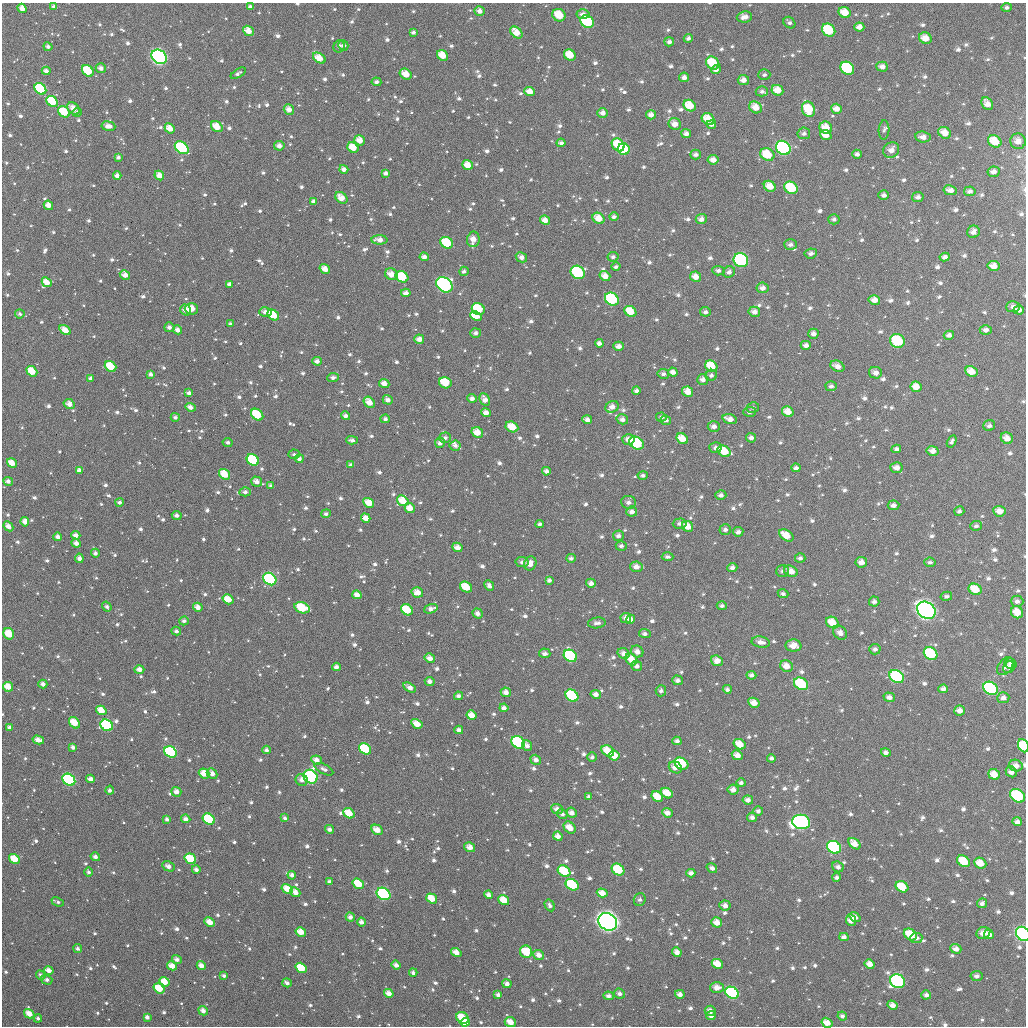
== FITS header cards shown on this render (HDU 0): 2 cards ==
NAXIS1  =                 1024
NAXIS2  =                 1024

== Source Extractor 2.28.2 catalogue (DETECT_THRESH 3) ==
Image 1024 x 1024 px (HDU 0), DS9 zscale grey, 1 PNG px = 1 image px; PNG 1028 x 1028 px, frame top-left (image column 1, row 1024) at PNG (2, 3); each listed source drawn as its Kron ellipse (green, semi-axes under 4 px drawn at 4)
Background 1090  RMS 40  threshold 119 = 3 sigma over >= 5 px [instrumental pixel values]
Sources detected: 1190; of the 1190, the 500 brightest by FLUX_AUTO listed and drawn (690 fainter detections omitted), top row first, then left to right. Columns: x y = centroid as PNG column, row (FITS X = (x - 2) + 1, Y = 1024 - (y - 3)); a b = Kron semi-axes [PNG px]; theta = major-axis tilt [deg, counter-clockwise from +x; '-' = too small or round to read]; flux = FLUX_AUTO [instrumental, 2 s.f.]
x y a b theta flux
54 7 4 3 - 1.0e+04
250 7 4 3 - 9.8e+03
1007 7 5 4 - 8.8e+03
22 8 5 4 - 2.4e+04
480 11 5 5 - 1.5e+04
845 12 6 5 - 4.5e+04
583 14 6 5 - 1.7e+04
559 15 7 6 - 6.4e+04
744 17 8 5 6 2.1e+04
587 22 7 6 - 2.9e+05
789 23 6 5 - 8.7e+03
859 27 5 4 - 1.9e+04
829 30 7 6 - 1.2e+05
248 31 6 4 -40 3.0e+04
413 32 4 4 - 8.6e+03
516 32 7 5 -43 3.6e+04
688 38 4 4 - 9.4e+03
925 38 6 5 - 3.3e+04
669 42 5 4 - 1.0e+04
343 45 5 5 - 9.1e+03
48 47 4 4 - 1.1e+04
339 47 6 5 - 8.6e+03
443 55 6 5 - 4.2e+04
570 55 6 5 - 5.4e+04
159 57 8 6 -40 8.7e+05
319 58 7 4 -34 3.8e+04
713 63 7 6 - 8.6e+04
882 67 6 5 - 1.7e+04
101 68 5 5 - 1.5e+04
847 68 7 6 - 2.8e+05
716 70 5 4 - 1.2e+04
46 71 4 4 - 1.4e+04
88 71 6 5 - 1.3e+05
238 73 8 4 31 8.7e+03
406 74 6 5 - 3.7e+04
764 75 6 5 - 7.7e+03
684 77 5 5 - 1.4e+04
743 80 5 5 - 1.9e+04
376 82 5 4 - 9.2e+03
40 89 6 5 - 1.9e+05
777 90 6 5 - 3.4e+04
762 91 6 5 - 8.9e+03
530 92 5 4 - 2.8e+04
52 101 6 5 - 1.5e+05
987 104 7 5 -54 2.4e+04
690 106 6 5 - 5.6e+04
755 107 7 5 -37 3.5e+04
73 108 7 5 -43 2.8e+04
289 109 5 5 - 2.0e+04
808 109 8 6 -67 8.6e+04
836 109 5 5 - 2.4e+04
64 112 6 5 - 8.3e+04
77 113 4 4 - 8.3e+03
603 113 5 5 - 1.6e+04
651 115 5 4 - 1.8e+04
708 119 7 5 -36 5.4e+04
675 124 6 6 - 2.5e+04
711 124 5 3 - 1.3e+04
108 126 7 4 -7 1.9e+04
217 127 6 5 - 4.5e+04
170 128 5 4 - 2.9e+04
826 128 6 6 - 4.1e+04
884 130 9 5 87 7.9e+03
804 133 6 6 - 1.0e+04
945 133 7 5 -30 3.4e+04
686 134 5 4 - 1.4e+04
826 135 6 4 -19 2.8e+04
923 137 8 5 -4 1.6e+04
360 140 5 5 - 3.0e+04
995 141 7 6 - 5.4e+04
1018 141 8 8 - 2.4e+04
561 143 4 3 - 1.1e+04
618 145 7 5 -49 7.5e+04
279 146 5 5 - 1.6e+04
353 147 6 4 -36 4.7e+04
182 148 8 5 -38 2.1e+05
783 148 8 6 -36 4.3e+05
624 149 6 5 - 2.4e+05
891 150 8 7 - 2.4e+04
696 154 5 5 - 1.0e+04
767 154 7 6 - 7.2e+04
857 154 5 4 - 1.0e+04
118 157 4 4 - 9.0e+03
713 160 5 4 - 2.1e+04
468 165 5 4 - 3.1e+04
344 169 5 4 - 1.4e+04
994 172 6 5 - 1.5e+04
385 173 4 4 - 1.1e+04
159 175 5 4 - 2.8e+04
117 176 4 4 - 1.5e+04
770 186 6 5 - 3.8e+04
791 188 7 6 - 1.1e+05
950 190 7 5 -9 2.0e+04
970 191 6 5 - 1.2e+04
884 195 5 4 - 1.2e+04
918 197 5 5 - 1.0e+04
341 198 7 5 -40 3.0e+04
313 201 4 4 - 1.2e+04
48 205 5 4 - 2.3e+04
614 217 5 4 - 9.6e+03
599 218 6 5 - 3.9e+04
701 219 5 5 - 1.4e+04
834 219 5 5 - 9.2e+03
545 220 5 4 - 2.1e+04
973 232 6 6 - 1.7e+04
473 239 8 6 81 2.4e+04
379 240 8 4 -3 2.2e+04
447 243 7 5 -34 1.1e+05
790 245 6 5 - 1.1e+04
811 253 6 5 - 1.1e+04
424 257 4 4 - 1.3e+04
521 257 6 5 - 1.4e+04
613 257 5 4 - 8.3e+03
945 257 5 4 - 1.4e+04
741 260 7 7 - 4.4e+05
994 266 6 5 - 2.6e+04
616 267 4 4 - 8.0e+03
325 269 5 4 - 2.7e+04
464 271 5 4 - 7.9e+03
718 271 6 5 - 9.4e+03
578 272 7 6 - 2.2e+05
729 272 6 5 - 1.3e+04
391 274 6 5 - 3.1e+04
125 275 5 4 - 2.0e+04
605 276 5 5 - 2.6e+04
402 277 7 5 -33 9.9e+04
696 277 5 5 - 2.7e+04
47 282 5 4 - 3.1e+04
229 284 4 3 - 1.1e+04
444 285 9 7 -39 5.8e+05
762 288 6 5 - 1.5e+04
406 293 5 4 - 1.5e+04
612 299 7 6 - 2.5e+05
874 300 6 5 - 2.3e+04
1013 307 7 5 4 1.6e+04
191 309 6 5 - 4.1e+04
478 309 7 5 -30 1.3e+05
185 310 5 5 - 1.6e+04
1019 310 5 4 - 1.6e+04
630 311 6 5 - 5.7e+04
265 312 6 4 -13 1.7e+04
705 312 5 4 - 8.9e+03
754 312 6 5 - 1.7e+04
20 314 4 4 - 8.0e+03
273 315 6 5 - 6.6e+04
476 316 6 4 -27 6.1e+04
230 324 4 4 - 8.4e+03
169 327 5 5 - 1.2e+04
65 330 6 4 -33 3.0e+04
177 330 5 4 - 1.7e+04
986 330 6 5 - 1.3e+04
475 333 5 5 - 1.0e+04
813 334 5 5 - 1.3e+04
949 335 5 4 - 1.2e+04
419 339 5 4 - 1.9e+04
897 341 7 6 - 1.5e+05
599 343 4 4 - 1.2e+04
806 345 5 4 - 1.3e+04
619 346 5 4 - 1.7e+04
317 361 5 4 - 1.3e+04
110 366 6 5 - 7.2e+04
711 366 6 5 - 7.0e+04
837 366 7 5 -25 2.0e+04
32 371 6 4 -41 5.8e+04
971 371 6 5 - 3.5e+04
673 372 5 4 - 1.6e+04
875 373 6 5 - 1.6e+04
151 374 4 4 - 1.2e+04
663 374 6 5 - 9.8e+03
711 375 6 5 - 8.7e+03
91 378 4 3 - 1.0e+04
333 378 6 4 5 1.0e+04
703 380 5 5 - 1.4e+04
384 383 5 4 - 2.1e+04
445 383 6 5 - 7.1e+04
831 386 5 5 - 9.3e+03
916 387 5 5 - 3.3e+04
636 391 4 4 - 9.2e+03
688 392 6 5 - 3.1e+04
189 393 4 3 - 1.1e+04
472 398 5 4 - 1.2e+04
388 400 5 4 - 1.4e+04
485 400 6 5 - 1.8e+04
369 402 6 4 -48 3.1e+04
69 404 6 5 - 2.0e+04
190 407 5 4 - 1.6e+04
612 407 7 5 29 1.9e+04
753 408 6 5 - 7.9e+03
749 412 6 5 - 8.2e+03
788 412 6 5 - 3.2e+04
486 413 4 4 - 1.9e+04
257 415 7 5 -41 8.8e+04
346 416 4 4 - 1.2e+04
175 417 4 4 - 8.6e+03
661 417 5 4 - 8.3e+03
385 419 4 4 - 8.0e+03
622 419 6 5 - 1.3e+04
730 419 7 4 -18 2.2e+04
587 420 5 4 - 1.5e+04
666 420 5 4 - 9.4e+03
714 426 6 5 - 1.3e+04
989 426 6 5 - 9.7e+03
512 427 7 5 -25 4.6e+04
477 432 6 5 - 3.4e+04
445 438 6 5 - 9.4e+03
751 438 5 4 - 1.1e+04
1007 438 6 5 - 2.3e+04
682 439 6 5 - 4.3e+04
352 440 6 4 -3 9.0e+03
628 440 6 5 - 1.7e+04
952 441 6 3 61 7.8e+03
228 442 5 4 - 8.2e+03
440 443 5 5 - 1.3e+04
636 443 8 6 -34 1.8e+05
455 446 5 5 - 8.6e+03
715 448 6 5 - 9.8e+03
896 449 5 4 - 1.0e+04
724 451 7 5 -30 5.8e+04
933 451 6 5 - 2.0e+04
294 454 5 5 - 8.2e+03
299 459 4 4 - 1.1e+04
253 460 6 5 - 2.7e+05
12 463 5 4 - 3.7e+04
351 465 4 3 - 1.0e+04
796 468 4 4 - 1.1e+04
896 468 6 5 - 1.7e+04
79 470 4 4 - 1.2e+04
546 471 4 4 - 1.1e+04
225 474 6 5 - 5.6e+04
643 475 5 4 - 8.2e+03
8 481 5 4 - 1.3e+04
257 482 5 4 - 2.1e+04
271 486 4 4 - 1.1e+04
245 492 5 4 - 9.1e+03
721 495 5 5 - 1.2e+04
403 501 6 5 - 4.7e+04
120 502 4 4 - 9.1e+03
628 502 7 6 - 1.5e+04
369 503 6 4 -32 4.1e+04
894 505 6 5 - 1.4e+04
410 508 5 4 - 2.9e+04
959 511 5 4 - 8.1e+03
999 511 6 5 - 2.3e+04
632 512 5 5 - 1.5e+04
326 514 5 4 - 8.6e+03
177 515 5 4 - 1.1e+04
366 518 5 4 - 2.4e+04
25 522 5 4 - 2.2e+04
680 523 7 5 4 1.1e+04
540 524 4 4 - 8.2e+03
8 526 5 4 - 2.2e+04
688 526 6 5 - 3.3e+04
976 526 6 5 - 8.2e+03
725 530 5 5 - 1.0e+04
738 532 5 4 - 1.1e+04
76 535 4 4 - 1.8e+04
786 535 8 5 -36 4.2e+04
618 536 5 5 - 1.1e+04
58 537 4 4 - 1.5e+04
76 543 5 4 - 1.6e+04
621 546 5 5 - 8.6e+03
457 547 5 4 - 2.0e+04
95 553 4 4 - 8.7e+03
667 557 6 4 -3 8.4e+03
79 558 4 4 - 1.2e+04
571 558 4 4 - 8.6e+03
800 558 5 4 - 9.5e+03
522 562 6 5 - 9.5e+03
861 562 5 5 - 2.0e+04
930 562 5 4 - 7.9e+03
530 563 7 6 - 2.1e+04
636 567 6 5 - 1.9e+04
732 568 5 4 - 1.2e+04
782 571 6 6 - 8.0e+03
791 571 7 5 -25 2.9e+04
270 579 7 5 -38 2.8e+05
549 580 4 4 - 9.9e+03
591 583 5 4 - 1.3e+04
489 585 6 4 -66 1.2e+04
466 587 6 5 - 6.0e+04
975 589 7 5 -30 6.0e+04
417 592 6 5 - 2.7e+04
783 594 5 4 - 8.4e+03
357 595 4 4 - 2.1e+04
946 596 6 4 12 8.0e+03
228 599 6 4 -33 4.4e+04
1017 601 6 5 - 1.3e+04
874 602 5 5 - 9.8e+03
722 606 5 4 - 8.3e+03
107 607 5 4 - 9.1e+03
198 607 5 4 - 2.1e+04
302 608 8 5 -16 1.2e+05
431 609 7 4 19 1.6e+04
407 610 6 5 - 9.3e+04
926 610 10 8 -35 1.3e+06
1017 612 6 6 - 4.0e+04
478 613 5 4 - 1.5e+04
626 618 5 5 - 1.5e+04
631 619 5 4 - 1.8e+04
184 621 5 4 - 8.4e+03
597 623 9 5 7 1.1e+04
832 623 7 5 -34 4.8e+04
176 631 4 4 - 8.9e+03
840 633 8 6 -48 1.7e+04
9 634 6 5 - 6.8e+04
645 634 6 4 -4 9.8e+03
761 642 9 5 -10 1.9e+04
793 646 8 6 -3 3.1e+04
875 649 6 5 - 1.1e+04
637 652 6 5 - 1.9e+04
545 653 6 5 - 1.1e+04
624 653 6 5 - 1.8e+04
931 654 7 6 - 1.9e+05
570 656 7 5 -36 3.5e+05
430 658 5 4 - 1.9e+04
631 659 6 5 - 4.2e+04
717 661 6 5 - 2.3e+04
1011 664 6 5 - 8.2e+03
637 666 5 5 - 1.2e+04
786 666 6 5 - 2.9e+04
1005 666 10 6 51 1.5e+04
336 667 4 4 - 1.3e+04
1009 667 6 5 - 1.1e+04
139 670 5 4 - 1.7e+04
751 675 5 4 - 1.2e+04
897 676 8 6 -34 2.3e+05
678 680 5 5 - 1.1e+04
430 681 5 4 - 1.1e+04
43 684 4 4 - 1.4e+04
801 684 7 6 - 1.6e+05
8 687 5 4 - 4.0e+04
410 688 7 4 -32 1.8e+04
991 688 8 6 -33 4.5e+05
727 689 5 4 - 8.3e+03
943 689 5 4 - 1.2e+04
661 691 5 5 - 1.0e+04
506 692 5 4 - 1.7e+04
596 694 5 4 - 1.5e+04
458 696 4 4 - 9.7e+03
572 696 7 5 -39 2.0e+05
889 697 6 4 -19 1.4e+04
1003 698 6 5 - 1.4e+04
754 703 6 4 -29 2.6e+04
504 708 4 4 - 1.4e+04
101 710 5 4 - 3.8e+04
960 711 5 5 - 1.9e+04
471 715 5 4 - 2.9e+04
74 723 6 5 - 5.9e+04
417 724 6 4 -30 3.5e+04
107 725 6 5 - 3.6e+05
9 727 4 3 - 1.2e+04
459 730 4 4 - 1.1e+04
38 740 6 4 -13 2.1e+04
677 741 4 4 - 1.2e+04
518 742 7 5 -35 3.5e+05
740 744 6 5 - 3.9e+04
527 746 5 4 - 1.2e+04
1023 746 7 5 -58 1.4e+05
73 747 4 3 - 1.2e+04
365 749 6 5 - 1.8e+05
267 750 4 4 - 9.0e+03
608 751 7 5 -34 5.1e+04
170 752 6 5 - 2.8e+05
886 752 5 4 - 1.1e+04
737 755 6 4 -29 2.2e+04
614 756 5 5 - 3.9e+04
592 757 4 4 - 8.3e+03
771 758 4 4 - 8.8e+03
316 760 5 4 - 2.1e+04
536 760 5 4 - 1.4e+04
681 764 7 5 -29 1.4e+05
1016 766 7 6 - 2.1e+04
675 767 7 5 -32 2.1e+04
324 769 10 5 -27 1.0e+04
1011 772 6 5 - 1.7e+04
204 773 5 4 - 3.7e+04
212 773 6 5 - 1.8e+04
994 774 6 5 - 3.6e+04
311 777 7 6 - 5.0e+05
90 779 4 4 - 1.7e+04
69 780 7 5 -36 3.0e+05
302 780 6 5 - 1.5e+04
741 783 5 4 - 9.1e+03
110 790 4 4 - 8.6e+03
733 790 5 5 - 1.7e+04
176 792 5 4 - 1.8e+04
667 793 6 5 - 4.6e+04
1017 796 8 6 -34 2.3e+05
588 797 4 4 - 8.1e+03
657 797 6 5 - 4.7e+04
748 800 5 4 - 1.5e+04
557 809 6 5 - 1.7e+04
758 811 5 5 - 9.3e+03
349 813 6 4 -37 5.2e+04
572 813 5 5 - 1.8e+04
667 813 5 4 - 2.1e+04
562 814 5 5 - 8.5e+03
752 817 5 4 - 1.2e+04
285 818 4 4 - 7.8e+03
167 819 4 3 - 7.8e+03
186 819 5 4 - 1.5e+04
209 819 6 5 - 1.8e+05
801 822 9 7 -10 1.3e+06
1017 822 5 4 - 1.5e+04
570 828 7 5 -42 3.5e+04
329 829 4 4 - 1.2e+04
377 830 6 4 -29 2.8e+04
558 836 5 4 - 1.8e+04
854 844 7 4 -40 2.7e+04
470 847 6 5 - 1.9e+04
834 847 7 6 - 6.0e+05
95 857 5 4 - 1.1e+04
14 859 6 4 -33 5.7e+04
190 859 6 5 - 9.7e+04
964 861 7 5 -34 7.8e+04
980 863 6 5 - 3.8e+04
168 866 6 4 -28 1.5e+04
838 867 6 5 - 9.8e+03
712 868 6 4 -35 1.0e+04
196 869 4 4 - 1.1e+04
618 870 7 5 -36 1.0e+05
564 871 7 5 -36 1.1e+05
89 872 4 4 - 7.8e+03
691 873 4 4 - 1.2e+04
292 875 4 4 - 1.2e+04
837 877 4 4 - 9.1e+03
329 881 4 3 - 8.1e+03
358 884 6 4 -34 6.8e+04
572 885 7 5 -34 1.7e+05
902 887 7 5 -33 8.7e+04
287 889 6 4 -32 4.0e+04
295 892 5 4 - 2.2e+04
602 893 5 4 - 2.7e+04
384 894 7 5 -33 3.1e+05
488 895 4 4 - 1.5e+04
432 898 6 4 -34 4.5e+04
640 899 6 6 - 8.8e+03
504 900 6 4 -36 4.5e+04
58 902 6 3 -22 8.0e+03
982 903 5 4 - 1.1e+04
550 905 6 4 -60 8.9e+03
725 905 5 5 - 1.6e+04
350 917 4 4 - 1.2e+04
855 917 6 4 -37 1.7e+04
851 920 6 5 - 2.5e+04
210 922 5 4 - 3.0e+04
361 922 4 4 - 1.4e+04
608 922 10 8 -35 1.9e+06
717 922 5 5 - 2.6e+04
301 932 5 4 - 3.6e+04
983 933 7 6 - 2.6e+04
910 934 7 5 -34 7.2e+04
989 934 5 4 - 2.4e+04
1023 934 7 6 - 5.3e+05
844 937 5 4 - 1.2e+04
916 938 6 5 - 1.1e+04
78 948 4 4 - 8.2e+03
956 949 6 4 -21 1.8e+04
526 952 6 6 - 7.2e+04
677 952 5 4 - 1.7e+04
456 953 5 4 - 2.7e+04
539 955 5 5 - 1.9e+04
177 959 5 4 - 1.1e+04
717 964 6 4 -29 3.9e+04
870 964 5 4 - 2.3e+04
396 965 5 4 - 1.6e+04
172 966 5 4 - 2.9e+04
201 966 5 4 - 2.2e+04
301 968 6 4 -33 8.1e+04
49 971 5 4 - 2.2e+04
413 973 4 3 - 9.8e+03
41 975 5 4 - 9.8e+03
224 976 4 3 - 8.2e+03
977 976 6 5 - 1.1e+04
47 980 6 4 -18 1.0e+04
897 981 8 6 -25 6.2e+05
164 982 5 4 - 4.6e+04
287 983 5 3 - 9.1e+03
507 984 5 4 - 1.3e+04
159 988 6 4 -37 6.4e+04
717 988 7 5 -1 2.4e+04
389 993 5 4 - 2.1e+04
732 993 7 5 -34 4.4e+05
619 994 5 5 - 1.0e+04
680 994 5 4 - 1.5e+04
498 995 4 3 - 1.1e+04
926 995 5 4 - 1.1e+04
609 996 5 4 - 1.2e+04
893 1005 5 4 - 1.6e+04
203 1011 5 4 - 1.7e+04
710 1011 5 5 - 1.6e+04
29 1014 5 4 - 3.2e+04
711 1016 5 4 - 1.4e+04
842 1016 5 4 - 8.8e+03
147 1017 4 4 - 1.4e+04
38 1018 4 4 - 8.5e+03
462 1018 6 5 - 7.9e+04
465 1022 4 4 - 4.7e+04
510 1022 5 5 - 3.1e+04
827 1023 6 4 -32 2.8e+04
At the frame edge (FLAGS 8, measured only in part): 3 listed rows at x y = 1023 746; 1023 934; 510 1022
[690 fainter detections neither listed nor drawn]

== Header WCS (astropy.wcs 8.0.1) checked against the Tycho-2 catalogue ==
Header WCS as astropy/WCSLIB reads it (applying the file's SIP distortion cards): RA---TAN-SIP/DEC--TAN-SIP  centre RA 01:02:50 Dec +24:19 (15.71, +24.32 deg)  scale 8.66 arcsec/px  FOV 147.9' x 147.9'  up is +179 deg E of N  parity flipped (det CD > 0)
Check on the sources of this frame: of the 60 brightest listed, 59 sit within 12.2 arcsec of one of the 180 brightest Tycho-2 stars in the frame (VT <= 11.75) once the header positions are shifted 3.95 arcsec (3.24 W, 2.26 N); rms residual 4.08 arcsec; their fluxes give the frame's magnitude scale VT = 23.14 - 2.5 log10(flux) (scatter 0.21 mag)
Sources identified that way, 207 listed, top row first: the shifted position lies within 12.2 arcsec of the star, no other Tycho-2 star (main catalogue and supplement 1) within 24.4 arcsec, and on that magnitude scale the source's flux lands within +1.5 / -3 mag of the star's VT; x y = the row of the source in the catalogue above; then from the Tycho-2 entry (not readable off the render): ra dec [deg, ICRS J2000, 3 dp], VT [Tycho-2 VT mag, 2 dp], TYC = Tycho-2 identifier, HIP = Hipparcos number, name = IAU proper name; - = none
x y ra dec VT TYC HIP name
845 12 14.870 +23.089 11.31 1740-1998-1 - -
559 15 15.616 +23.113 10.85 1740-910-1 - -
587 22 15.543 +23.127 9.63 1740-1707-1 - -
829 30 14.911 +23.133 10.27 1740-2053-1 - -
248 31 16.429 +23.165 11.56 1740-443-1 - -
516 32 15.727 +23.157 11.34 1740-1317-1 - -
925 38 14.657 +23.145 11.39 1740-963-1 - -
48 47 16.953 +23.210 12.26 1747-69-1 - -
443 55 15.919 +23.216 11.72 1740-1452-1 - -
570 55 15.586 +23.208 12.03 1740-1219-1 - -
159 57 16.661 +23.233 8.07 1740-854-1 5213 -
319 58 16.242 +23.228 11.34 1740-1434-1 - -
713 63 15.212 +23.219 10.63 1740-293-1 - -
882 67 14.768 +23.216 12.37 1740-466-1 - -
847 68 14.859 +23.223 10.09 1740-829-1 - -
46 71 16.957 +23.269 13.00 1747-823-1 - -
88 71 16.847 +23.268 10.95 1747-585-1 - -
406 74 16.015 +23.262 11.05 1740-1445-1 - -
743 80 15.130 +23.258 12.51 1740-863-1 - -
40 89 16.971 +23.313 9.94 1747-99-1 - -
777 90 15.041 +23.280 11.73 1740-1743-1 - -
52 101 16.940 +23.342 10.32 1747-1005-1 - -
987 104 14.490 +23.299 11.89 1740-2088-1 - -
690 106 15.269 +23.323 11.28 1740-652-1 - -
755 107 15.097 +23.323 11.26 1740-1581-1 - -
289 109 16.320 +23.352 11.93 1740-2027-1 - -
808 109 14.958 +23.323 10.69 1740-1174-1 - -
64 112 16.908 +23.367 10.67 1747-261-1 - -
708 119 15.221 +23.354 11.48 1740-1422-1 - -
675 124 15.307 +23.367 11.93 1740-1116-1 - -
217 127 16.508 +23.397 11.48 1740-1564-1 - -
170 128 16.630 +23.403 11.65 1740-1043-1 - -
945 133 14.599 +23.371 11.41 1740-498-1 - -
618 145 15.456 +23.420 11.02 1740-1940-1 - -
353 147 16.149 +23.442 11.78 1740-847-1 - -
182 148 16.599 +23.449 9.55 1740-2074-1 - -
783 148 15.021 +23.419 8.86 1740-1582-1 - -
624 149 15.440 +23.431 9.77 1740-1327-1 - -
767 154 15.062 +23.436 10.84 1740-1338-1 - -
713 160 15.204 +23.452 12.04 1740-1484-1 - -
468 165 15.848 +23.478 11.32 1740-871-1 - -
994 172 14.468 +23.461 12.47 1740-1263-1 - -
159 175 16.657 +23.517 12.11 1740-1227-1 - -
117 176 16.767 +23.518 12.31 1747-151-1 - -
770 186 15.054 +23.512 11.80 1740-1183-1 - -
791 188 14.998 +23.514 10.19 1740-1143-1 - -
313 201 16.251 +23.572 12.41 1740-1812-1 - -
48 205 16.947 +23.592 11.81 1747-33-1 - -
599 218 15.501 +23.599 11.17 1740-1235-1 - -
701 219 15.232 +23.595 11.83 1740-507-1 - -
379 240 16.075 +23.662 11.83 1740-602-1 - -
447 243 15.899 +23.666 10.13 1740-1410-1 - -
741 260 15.125 +23.692 9.05 1740-788-1 4706 -
994 266 14.461 +23.687 11.55 1740-555-1 - -
325 269 16.218 +23.735 12.10 1740-1396-1 - -
578 272 15.552 +23.730 9.55 1740-800-1 - -
125 275 16.743 +23.757 11.98 1740-1968-1 - -
605 276 15.481 +23.738 11.63 1740-1893-1 - -
402 277 16.014 +23.750 10.42 1740-509-1 - -
696 277 15.243 +23.734 11.82 1740-1672-1 - -
47 282 16.948 +23.777 11.76 1747-1018-1 - -
444 285 15.902 +23.768 8.67 1740-1958-1 4960 -
612 299 15.461 +23.793 9.90 1740-1039-1 - -
478 309 15.812 +23.824 10.73 1740-809-1 - -
630 311 15.412 +23.821 11.16 1740-1153-1 - -
265 312 16.373 +23.840 12.76 1740-724-1 - -
273 315 16.351 +23.848 10.92 1740-452-1 - -
476 316 15.818 +23.841 11.25 1740-26-1 - -
897 341 14.707 +23.875 9.98 1740-317-1 - -
110 366 16.777 +23.978 10.72 1747-492-1 - -
711 366 15.195 +23.948 11.50 1740-1075-1 - -
837 366 14.864 +23.940 12.50 1740-1920-1 - -
32 371 16.983 +23.992 11.30 1747-552-1 - -
971 371 14.510 +23.944 11.67 1740-843-1 - -
151 374 16.672 +23.995 12.33 1740-1070-1 - -
663 374 15.322 +23.969 13.01 1740-1194-1 - -
445 383 15.896 +24.003 11.29 1740-594-1 - -
916 387 14.655 +23.985 11.68 1740-439-1 - -
688 392 15.256 +24.011 11.69 1740-1232-1 - -
388 400 16.046 +24.047 11.97 1740-1072-1 - -
369 402 16.094 +24.054 11.43 1740-1344-1 - -
612 407 15.454 +24.051 12.22 1740-1914-1 - -
788 412 14.991 +24.053 11.83 1740-264-1 - -
486 413 15.787 +24.073 11.83 1740-1193-1 - -
257 415 16.389 +24.089 10.55 1740-1099-1 - -
346 416 16.157 +24.087 12.28 1740-771-1 - -
512 427 15.716 +24.107 11.75 1740-1720-1 - -
477 432 15.808 +24.121 11.67 1740-1350-1 - -
440 443 15.907 +24.148 12.47 1740-79-1 - -
636 443 15.388 +24.138 9.73 1740-479-1 - -
724 451 15.156 +24.152 11.33 1740-119-1 - -
933 451 14.606 +24.137 12.25 1740-549-1 - -
253 460 16.399 +24.198 9.80 1740-499-1 5119 -
12 463 17.034 +24.213 11.71 1747-206-1 - -
896 468 14.701 +24.180 12.14 1740-1283-1 - -
79 470 16.857 +24.229 12.34 1747-826-1 - -
225 474 16.472 +24.233 11.04 1740-1033-1 - -
8 481 17.044 +24.257 12.44 1747-714-1 - -
257 482 16.388 +24.249 11.69 1740-561-1 - -
403 501 16.001 +24.289 11.58 1740-569-1 - -
369 503 16.091 +24.296 11.66 1740-587-1 - -
366 518 16.099 +24.333 12.40 1740-844-1 - -
8 526 17.041 +24.366 11.90 1747-386-1 - -
688 526 15.247 +24.335 11.47 1740-1279-1 - -
76 535 16.864 +24.385 12.23 1747-290-1 - -
786 535 14.985 +24.351 11.44 1740-1042-1 - -
457 547 15.854 +24.398 12.29 1740-1053-1 - -
861 562 14.786 +24.410 12.52 1740-985-1 - -
270 579 16.348 +24.484 9.25 1740-43-1 - -
466 587 15.829 +24.494 10.86 1740-605-1 - -
975 589 14.483 +24.468 11.22 1740-380-1 - -
417 592 15.957 +24.508 11.95 1740-640-1 - -
357 595 16.118 +24.517 11.68 1740-1916-1 - -
228 599 16.458 +24.534 11.62 1740-1976-1 - -
198 607 16.538 +24.554 12.36 1740-72-1 - -
302 608 16.262 +24.551 10.58 1740-1152-1 - -
407 610 15.984 +24.551 10.82 1740-1890-1 - -
926 610 14.610 +24.522 7.37 1740-16-1 4566 -
1017 612 14.371 +24.519 11.31 1740-1945-1 - -
478 613 15.798 +24.556 12.26 1740-272-1 - -
631 619 15.393 +24.562 12.84 1740-1224-1 - -
832 623 14.858 +24.557 11.51 1740-816-1 - -
9 634 17.037 +24.625 11.28 1747-474-1 - -
761 642 15.049 +24.608 12.40 1740-191-1 - -
637 652 15.373 +24.639 12.09 1740-695-1 - -
931 654 14.595 +24.625 9.87 1740-90-1 - -
570 656 15.549 +24.654 9.72 1740-729-1 - -
631 659 15.387 +24.659 11.23 1740-1299-1 - -
786 666 14.977 +24.665 11.75 1740-669-1 - -
801 684 14.936 +24.707 9.95 1740-453-1 - -
8 687 17.037 +24.752 11.35 1747-284-1 - -
991 688 14.434 +24.705 9.19 1740-214-1 - -
572 696 15.543 +24.750 9.89 1740-120-1 - -
754 703 15.060 +24.755 11.61 1740-233-1 - -
504 708 15.723 +24.782 12.32 1740-1056-1 - -
101 710 16.790 +24.806 11.52 1747-780-1 - -
471 715 15.808 +24.801 12.02 1740-200-1 - -
74 723 16.860 +24.836 10.96 1747-644-1 - -
417 724 15.952 +24.825 11.69 1740-202-1 - -
107 725 16.774 +24.841 9.46 1747-482-1 5246 -
518 742 15.683 +24.865 9.37 1740-853-1 - -
365 749 16.088 +24.888 10.37 1740-76-1 - -
608 751 15.445 +24.880 11.61 1740-193-1 - -
170 752 16.604 +24.904 9.65 1740-642-1 - -
737 755 15.101 +24.883 12.30 1740-339-1 - -
614 756 15.428 +24.891 11.32 1740-139-1 - -
681 764 15.248 +24.907 10.25 1740-394-1 - -
675 767 15.265 +24.915 11.56 1740-213-1 - -
994 774 14.418 +24.911 11.63 1740-64-1 - -
311 777 16.231 +24.958 8.76 1740-592-1 - -
69 780 16.873 +24.974 9.09 1747-150-1 5277 -
667 793 15.283 +24.978 11.86 1740-113-1 - -
1017 796 14.354 +24.961 9.50 1740-10-1 - -
349 813 16.128 +25.043 11.55 1743-1452-1 - -
667 813 15.283 +25.025 12.07 1743-1900-1 - -
186 819 16.562 +25.063 12.51 1743-2158-1 - -
209 819 16.500 +25.064 10.11 1743-702-1 - -
801 822 14.925 +25.040 8.40 1743-1244-1 - -
1017 822 14.354 +25.023 12.89 1743-1660-1 - -
377 830 16.052 +25.082 11.62 1743-964-1 - -
854 844 14.783 +25.088 12.31 1743-1718-1 - -
470 847 15.805 +25.119 12.39 1743-504-1 - -
834 847 14.837 +25.098 9.09 1743-2088-1 4620 -
14 859 17.015 +25.166 10.96 1750-239-1 - -
190 859 16.547 +25.160 10.80 1743-1390-1 - -
964 861 14.492 +25.122 11.05 1743-806-1 - -
980 863 14.448 +25.126 11.83 1743-1468-1 - -
168 866 16.605 +25.178 11.85 1743-1998-1 - -
618 870 15.409 +25.165 10.32 1743-1774-1 - -
564 871 15.553 +25.172 10.39 1743-1782-1 - -
358 884 16.099 +25.213 10.98 1743-2122-1 - -
572 885 15.530 +25.205 9.83 1743-1792-1 - -
902 887 14.653 +25.188 10.90 1743-1114-1 - -
287 889 16.288 +25.228 11.19 1743-1754-1 - -
602 893 15.451 +25.222 11.95 1743-1654-1 - -
384 894 16.031 +25.236 9.14 1743-610-1 - -
432 898 15.903 +25.244 11.40 1743-1954-1 - -
504 900 15.712 +25.245 11.42 1743-1526-1 - -
350 917 16.120 +25.293 12.21 1743-1818-1 - -
851 920 14.788 +25.272 11.99 1743-1554-1 - -
210 922 16.494 +25.311 12.10 1743-192-1 - -
608 922 15.432 +25.292 6.80 1743-1174-1 4809 -
717 922 15.144 +25.286 11.66 1743-1580-1 - -
301 932 16.250 +25.331 11.37 1743-1712-1 - -
910 934 14.628 +25.302 11.19 1743-1894-1 - -
989 934 14.419 +25.295 11.40 1743-1068-1 - -
1023 934 14.326 +25.293 8.53 1743-1788-1 4471 -
526 952 15.649 +25.368 11.15 1743-2052-1 - -
717 964 15.139 +25.386 11.45 1743-1196-1 - -
396 965 15.995 +25.406 12.41 1743-612-1 - -
172 966 16.592 +25.418 12.02 1743-1740-1 - -
201 966 16.514 +25.416 13.02 1743-570-1 - -
301 968 16.247 +25.418 11.14 1743-2096-1 - -
49 971 16.920 +25.433 12.08 1750-1185-1 - -
897 981 14.658 +25.415 8.86 1743-700-1 - -
164 982 16.611 +25.456 11.66 1743-212-1 - -
159 988 16.625 +25.472 11.07 1743-400-1 - -
389 993 16.013 +25.475 12.17 1743-686-1 - -
732 993 15.098 +25.455 9.12 1743-1082-1 - -
609 996 15.428 +25.469 12.37 1743-174-1 - -
203 1011 16.507 +25.524 11.86 1743-560-1 - -
29 1014 16.970 +25.538 11.75 1750-1217-1 - -
147 1017 16.657 +25.542 12.30 1743-1844-1 - -
462 1018 15.816 +25.529 11.46 1743-614-1 - -
465 1022 15.809 +25.540 10.85 1743-88-1 - -
510 1022 15.687 +25.537 11.78 1743-1238-1 - -
827 1023 14.843 +25.520 12.06 1743-1212-1 - -